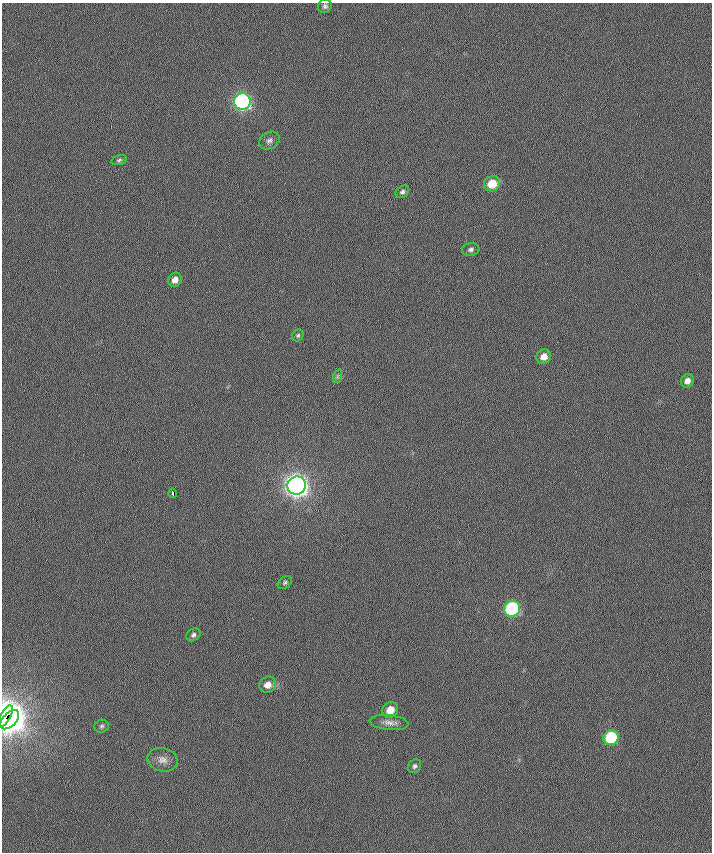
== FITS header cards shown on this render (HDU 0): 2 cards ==
NAXIS1  =                  710 /
NAXIS2  =                  850 /

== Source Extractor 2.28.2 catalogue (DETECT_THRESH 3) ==
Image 710 x 850 px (HDU 0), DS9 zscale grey, 1 PNG px = 1 image px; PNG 714 x 854 px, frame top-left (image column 1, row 850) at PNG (2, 3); each listed source drawn as its Kron ellipse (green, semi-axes under 4 px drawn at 4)
Background -0.316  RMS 7.5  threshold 22.6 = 3 sigma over >= 5 px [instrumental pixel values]
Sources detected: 27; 1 with non-positive FLUX_AUTO (blend fragments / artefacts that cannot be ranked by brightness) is neither listed nor drawn; the other 26 listed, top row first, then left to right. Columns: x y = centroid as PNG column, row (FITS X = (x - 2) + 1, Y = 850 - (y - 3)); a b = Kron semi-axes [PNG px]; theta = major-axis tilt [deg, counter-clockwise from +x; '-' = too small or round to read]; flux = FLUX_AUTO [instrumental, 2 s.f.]
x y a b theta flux
325 6 7 6 - 1400
242 101 8 8 - 160000
269 140 11 8 29 2100
119 160 8 4 16 990
492 184 8 7 - 11000
402 192 7 5 36 1300
471 249 9 6 10 1600
175 280 7 6 - 3500
298 335 6 5 - 910
544 357 8 7 - 4400
338 376 7 4 71 970
687 381 7 6 - 2900
296 486 9 9 - 510000
173 493 5 3 - 2400
285 582 8 5 40 1100
512 609 8 7 - 80000
193 635 7 6 - 1400
268 685 8 7 - 4500
390 710 8 7 - 7300
5 716 12 5 62 57000
10 720 12 6 45 50000
389 723 19 7 -6 3700
101 726 7 6 - 1300
611 738 8 7 - 36000
163 760 15 11 -12 4300
415 766 7 6 - 1400
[1 non-positive-flux detection neither listed nor drawn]